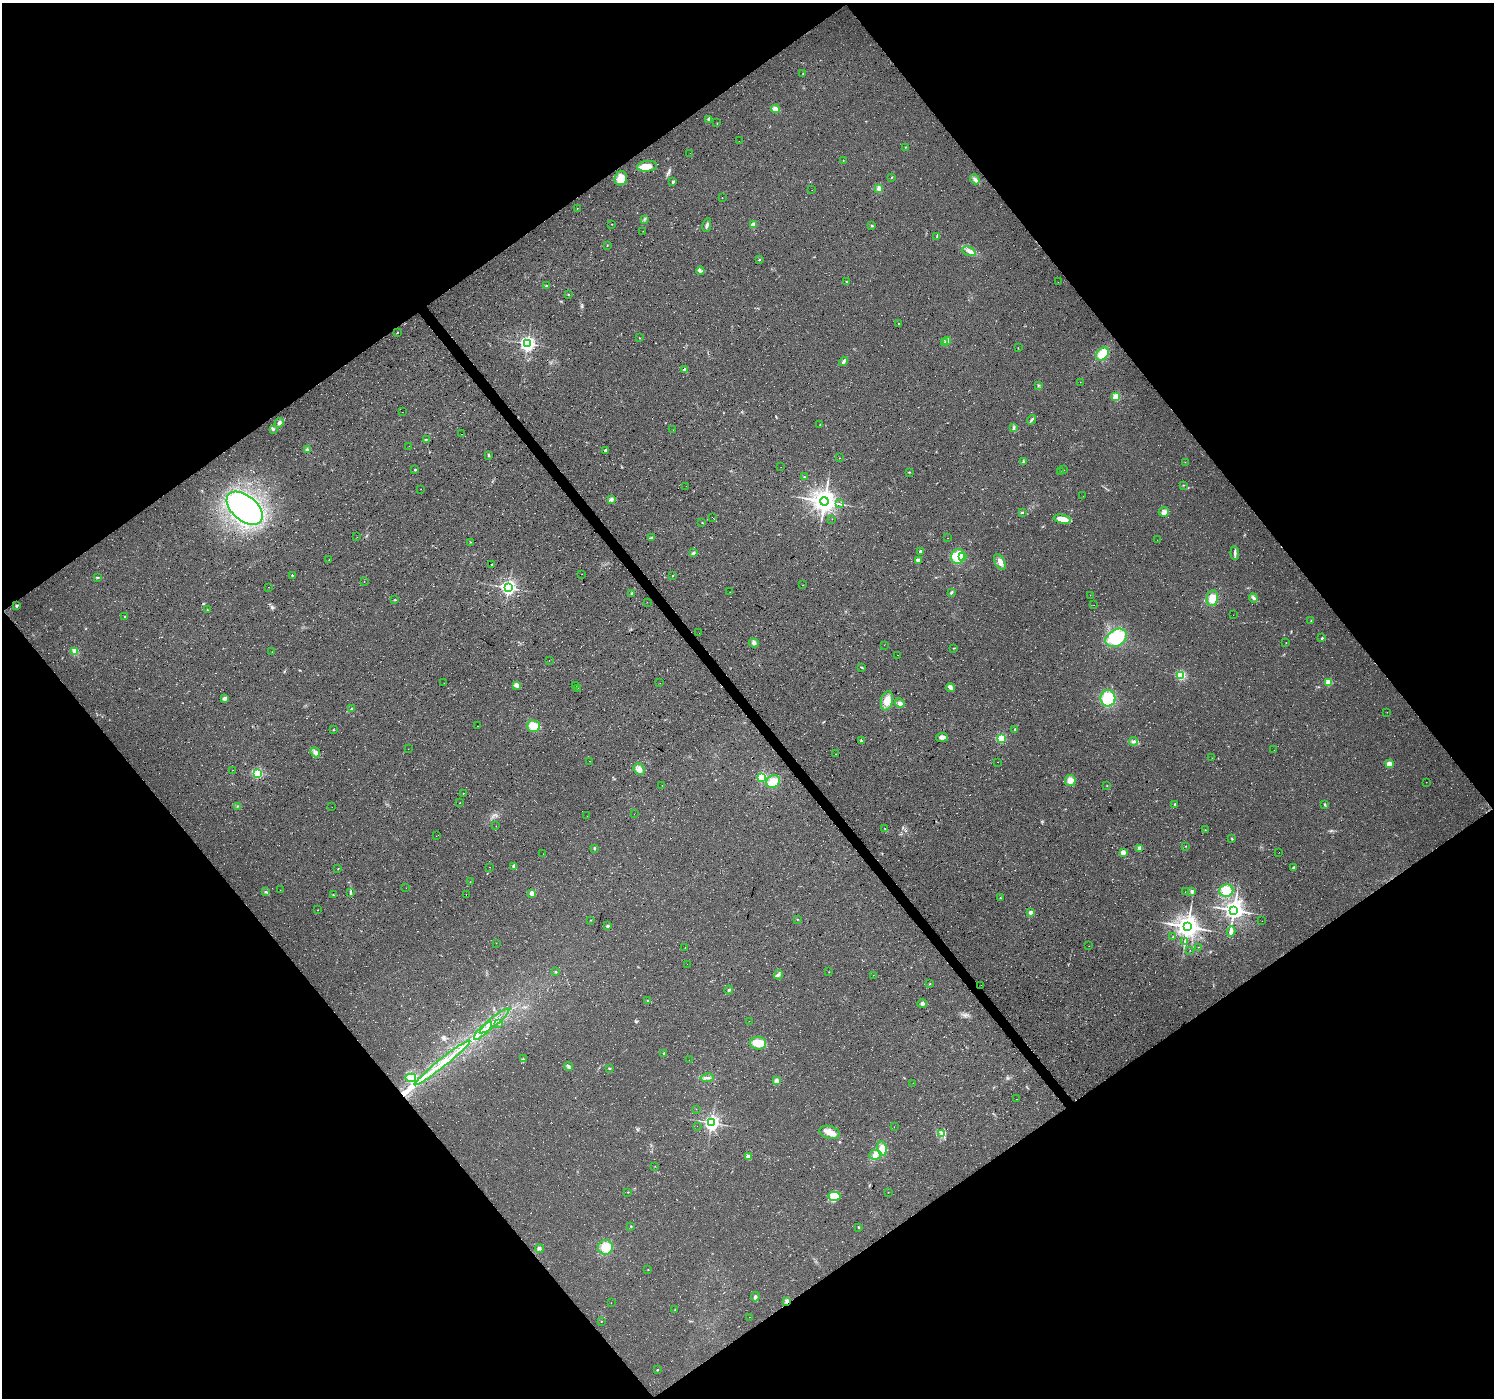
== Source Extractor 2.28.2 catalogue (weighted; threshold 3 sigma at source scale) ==
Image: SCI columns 5-5972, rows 197-5779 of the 5972 x 5912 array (HDU 1 of 3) = the unmasked area's bounding box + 8 px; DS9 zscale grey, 4 x 4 block average (1 PNG px = mean of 4 x 4 image px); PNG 1496 x 1400 px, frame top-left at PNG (2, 3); each listed source drawn as its Kron ellipse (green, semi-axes under 4 px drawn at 4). Shown black and unused: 50% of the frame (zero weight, under 3 of 4 exposures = <1% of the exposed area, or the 3 px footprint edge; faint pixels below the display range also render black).
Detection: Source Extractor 2.28.2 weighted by HDU 2 'WHT'. Background 0.0202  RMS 0.0055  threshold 0.0249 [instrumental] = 3 sigma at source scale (4.5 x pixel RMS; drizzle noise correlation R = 1.50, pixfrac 1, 0.0396/0.0396 arcsec/px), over >= 5 px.
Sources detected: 296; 2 too faint to see at this stretch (4 x 4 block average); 9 cosmic-ray / hot-pixel residue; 3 long thin detections or spike segments (spike, bleed or trail) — neither listed nor drawn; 12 inside a brighter listed object's ellipse — not listed separately; the other 270 listed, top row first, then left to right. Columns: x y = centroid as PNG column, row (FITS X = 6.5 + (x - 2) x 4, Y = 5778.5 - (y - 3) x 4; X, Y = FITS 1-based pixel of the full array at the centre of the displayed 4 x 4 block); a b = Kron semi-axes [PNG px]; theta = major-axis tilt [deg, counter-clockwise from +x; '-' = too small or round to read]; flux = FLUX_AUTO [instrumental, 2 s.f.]
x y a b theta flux
803 74 3 2 - 1.8
775 109 4 3 - 19
709 119 3 3 - 5.3
717 123 2 2 - 1
739 141 2 2 - 0.55
905 147 2 2 - 1.6
690 153 2 2 - 0.38
843 160 2 2 - 1.1
647 166 10 5 6 45
891 177 2 2 - 1.4
621 178 7 6 - 42
975 179 5 3 - 9.2
673 182 2 2 - 14
879 188 4 3 - 12
812 190 2 2 - 0.46
722 198 2 2 - 1.3
577 208 2 2 - 0.81
644 219 2 2 - 1.3
612 224 2 2 - 1.4
707 225 7 3 80 7.7
753 225 2 2 - 94
872 226 3 2 - 2.8
643 231 2 2 - 0.54
937 237 2 2 - 1.9
607 245 2 2 - 1.1
969 251 7 3 -21 11
759 260 3 2 - 2.9
700 271 4 3 - 6.4
846 282 2 2 - 2.2
1058 282 2 2 - 0.48
546 286 2 2 - 8.4
568 294 2 2 - 2.1
899 323 2 2 - 1.2
398 332 2 2 - 1.1
639 338 2 2 - 1.1
947 341 4 4 - 11
945 343 2 2 - 15
527 344 3 3 - 1300
1018 348 2 2 - 1.5
1102 354 7 5 47 62
843 361 5 3 - 8
684 369 3 3 - 6.4
1080 382 2 2 - 0.67
1038 385 3 2 - 1.6
1116 397 2 2 - 180
403 412 2 2 - 0.53
1031 420 5 2 - 6.6
279 423 5 3 - 8.3
820 425 2 2 - 1.2
1013 428 3 3 - 6.8
273 429 3 2 - 5.1
673 430 2 2 - 0.55
461 434 2 2 - 3.3
426 440 2 2 - 2.1
409 446 2 2 - 0.57
307 450 3 3 - 4.8
605 450 2 2 - 13
489 455 2 2 - 1.8
839 458 2 2 - 2
1023 461 2 2 - 1.7
1185 462 2 2 - 0.45
781 467 2 2 - 0.57
415 470 2 2 - 6.5
1063 470 2 2 - 2.2
1060 471 2 2 - 1
909 472 2 2 - 1.7
804 477 2 2 - 1.9
1183 485 2 2 - 1.7
686 486 2 2 - 0.34
421 489 2 2 - 0.73
1083 496 2 2 - 0.47
611 499 4 3 - 8.7
824 501 4 4 - 3100
839 504 2 2 - 2.1
245 508 21 12 -40 700
1022 512 3 2 - 2.9
1164 512 5 5 - 11
713 518 2 2 - 0.71
832 519 2 2 - 0.54
1062 519 9 4 -11 44
702 523 2 2 - 1.3
357 537 2 2 - 0.48
652 537 2 2 - 1.8
948 538 2 2 - 0.68
1157 540 2 2 - 0.39
470 542 2 2 - 1.4
920 551 2 2 - 17
693 553 3 2 - 4.1
1235 553 7 3 -86 8.8
958 556 7 6 - 60
962 556 2 2 - 61
329 560 2 2 - 1.3
918 560 2 2 - 12
1000 562 8 4 -62 18
492 564 2 2 - 6.5
582 574 2 2 - 0.64
292 575 2 2 - 5
672 576 2 2 - 3.8
97 577 4 2 - 3
364 582 2 2 - 1
803 585 2 2 - 1.6
268 587 2 2 - 0.53
508 588 3 2 - 1300
730 592 2 2 - 1.4
951 592 3 2 - 5
632 593 2 2 - 12
1090 595 2 2 - 0.89
1212 598 8 5 79 37
1253 598 5 3 - 6.7
395 600 2 2 - 1.5
647 602 2 2 - 0.39
1094 605 2 2 - 0.49
16 606 3 2 - 4.6
207 610 2 2 - 2.1
1233 615 2 2 - 0.42
125 617 2 2 - 6
1311 621 2 2 - 3
699 633 2 2 - 0.58
1116 638 11 8 31 160
1322 638 4 2 - 2.8
754 643 5 3 - 9.6
1286 643 2 2 - 1.1
884 645 2 2 - 0.52
953 648 2 2 - 1.4
75 651 2 2 - 180
272 652 2 2 - 0.92
897 655 2 2 - 0.58
549 660 2 2 - 1.7
861 667 3 2 - 2.1
1181 675 2 2 - 320
1328 682 2 2 - 110
444 683 2 2 - 0.51
660 683 2 2 - 1.6
517 685 3 3 - 13
576 685 2 2 - 0.88
577 688 2 2 - 1.7
951 688 4 3 - 7.9
225 698 3 3 - 9.2
1108 698 8 7 - 120
887 701 10 5 77 33
900 703 5 4 - 9.6
352 709 2 2 - 4.3
1387 712 2 2 - 0.69
477 726 2 2 - 0.72
533 726 6 6 - 48
1015 729 2 2 - 6.1
333 730 2 2 - 2
942 737 6 4 7 11
1001 738 2 2 - 290
861 741 3 2 - 3.9
1133 741 4 3 - 6.9
408 749 2 2 - 0.49
1274 750 2 2 - 0.62
315 752 5 4 - 12
835 754 2 2 - 1.1
1212 758 2 2 - 0.53
589 761 2 2 - 0.46
998 762 2 2 - 0.81
1389 764 2 2 - 86
639 769 6 5 - 15
233 770 2 2 - 0.54
258 773 2 2 - 400
762 777 2 2 - 260
1070 781 5 5 - 25
773 782 7 6 - 33
1426 782 2 2 - 0.87
662 785 2 2 - 0.64
1107 786 2 2 - 1.1
463 794 2 2 - 1.3
460 803 2 2 - 0.95
1175 804 2 2 - 12
1325 805 3 2 - 3.5
237 806 2 2 - 1.1
332 807 2 2 - 0.63
634 814 2 2 - 0.55
587 816 2 2 - 0.64
496 826 2 2 - 0.61
885 829 2 2 - 2
1205 830 2 2 - 0.96
436 836 2 2 - 0.4
1232 839 2 2 - 2.9
1185 846 2 2 - 1.6
594 848 3 2 - 3.9
1140 848 2 2 - 82
1123 852 4 4 - 12
1279 852 2 2 - 0.44
543 854 2 2 - 0.68
514 866 2 2 - 26
489 867 2 2 - 0.99
1293 867 3 2 - 4.2
338 869 2 2 - 1.1
470 882 2 2 - 0.93
406 888 2 2 - 0.48
280 890 2 2 - 0.6
1192 891 4 2 - 6
1226 891 7 6 - 55
266 892 3 2 - 2.9
350 892 4 2 - 3.3
1185 892 2 2 - 0.71
532 893 2 2 - 71
466 894 2 2 - 0.56
333 895 2 2 - 1.4
1000 898 2 2 - 3.4
318 910 2 2 - 1.2
1234 910 3 3 - 2200
1031 912 2 2 - 44
797 919 2 2 - 1.3
591 920 2 2 - 1.2
1262 921 2 2 - 0.47
607 926 2 2 - 19
1187 927 4 4 - 3100
1231 932 5 3 - 14
1172 937 2 2 - 1.1
1184 941 2 2 - 1.1
496 943 2 2 - 0.64
1089 946 2 2 - 0.44
1199 947 2 2 - 1.4
685 948 2 2 - 0.92
1190 951 2 2 - 0.69
687 964 2 2 - 0.58
556 972 2 2 - 2.9
829 972 2 2 - 0.87
779 975 5 2 - 4
873 975 2 2 - 0.69
929 984 2 2 - 1.5
981 985 2 2 - 0.73
729 990 4 2 - 3.9
648 1000 2 2 - 5
922 1003 5 3 - 7.6
495 1021 19 2 39 25
749 1021 2 2 - 0.51
499 1024 2 2 - 1.6
483 1031 12 4 45 27
758 1043 8 6 -2 55
664 1053 2 2 - 8.2
523 1059 3 2 - 3.2
689 1060 2 2 - 0.48
442 1063 35 2 39 45
569 1067 4 3 - 5.6
609 1068 3 2 - 2.6
411 1078 5 4 - 13
707 1078 6 3 9 8.5
777 1081 2 2 - 69
913 1083 2 2 - 0.59
1016 1099 2 2 - 0.62
696 1109 2 2 - 0.54
712 1123 3 3 - 1300
697 1126 2 2 - 0.63
894 1127 2 2 - 0.51
829 1132 10 6 -15 29
941 1133 4 3 - 6
882 1149 7 5 -80 30
875 1155 6 5 - 16
748 1157 4 3 - 19
655 1166 2 2 - 0.82
628 1192 2 2 - 2.4
888 1192 2 2 - 0.69
834 1196 6 4 1 21
631 1226 2 2 - 2.3
858 1227 2 2 - 1.4
605 1247 7 7 - 54
539 1249 4 3 - 5.9
648 1270 2 2 - 2
755 1297 5 3 - 6.7
787 1301 4 3 - 8.5
611 1303 2 2 - 0.48
675 1310 2 2 - 1.9
749 1317 2 2 - 0.65
601 1321 2 2 - 1.2
657 1370 2 2 - 4.1
Overlapping masked pixels (flux is a lower limit): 1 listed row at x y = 787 1301
Diffuse or blended objects may show on this block-average render without a row.